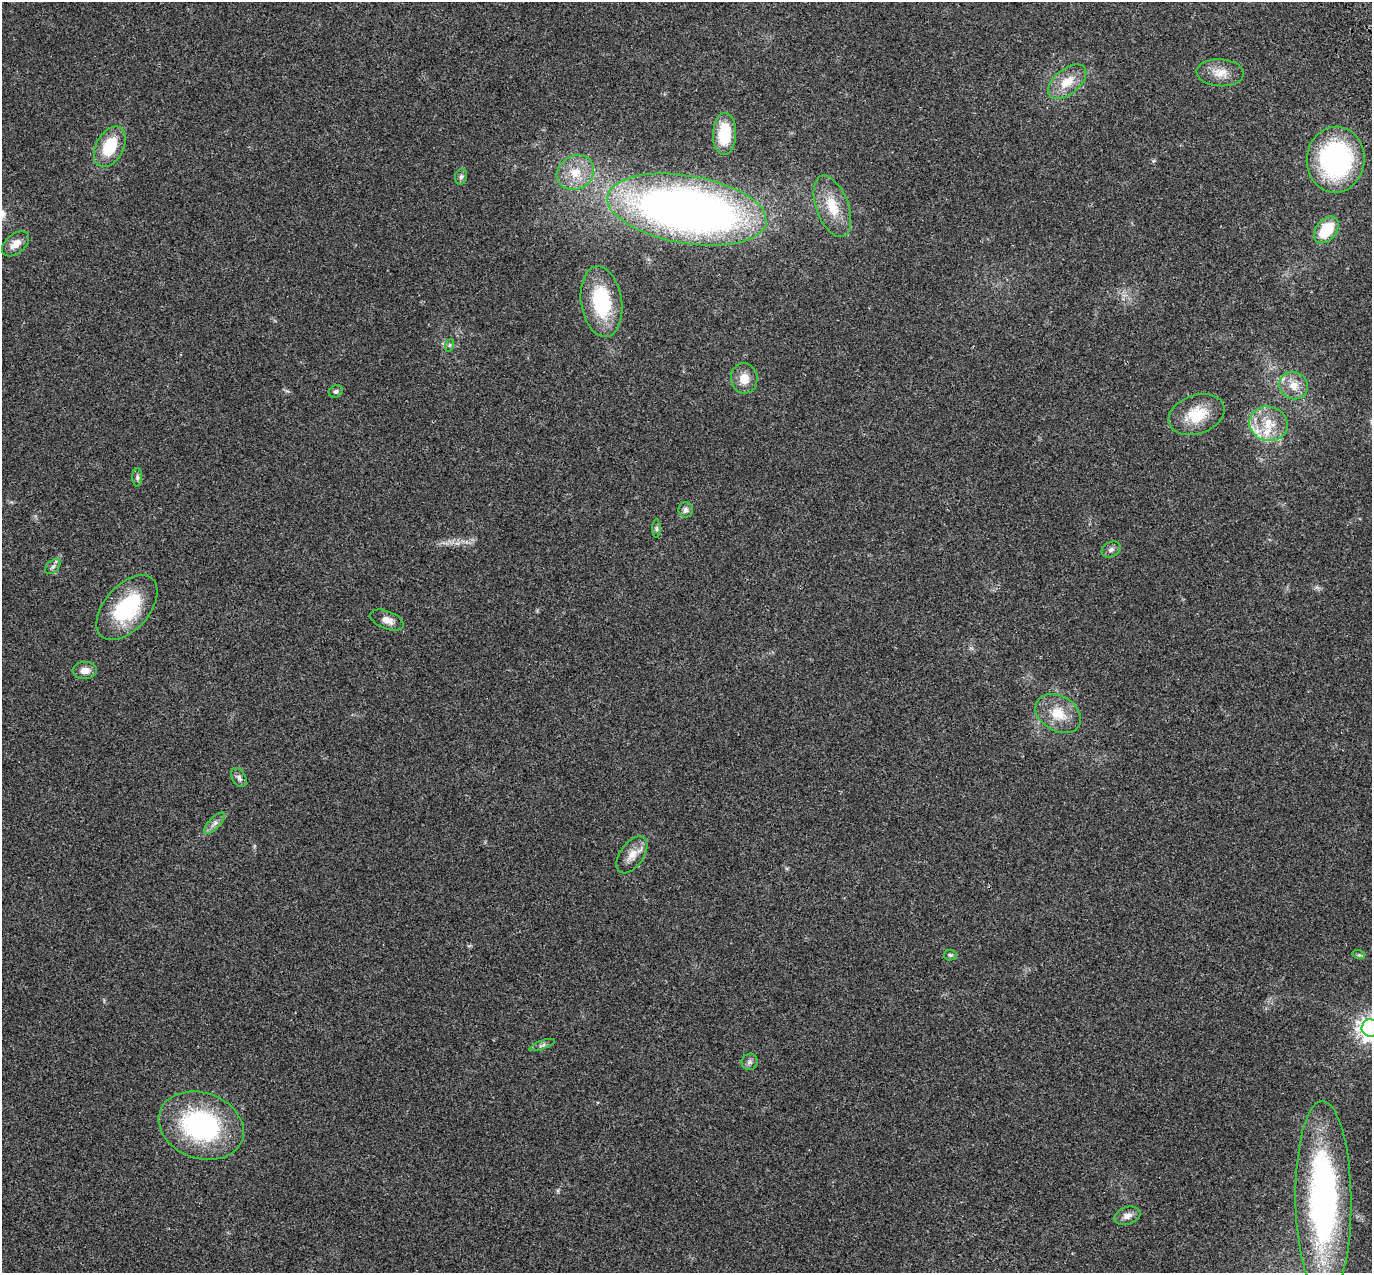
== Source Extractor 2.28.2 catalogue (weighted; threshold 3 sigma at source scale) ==
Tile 10 of 4 x 4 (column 2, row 3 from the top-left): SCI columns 1483-2852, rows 1490-2760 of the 5707 x 5572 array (HDU 1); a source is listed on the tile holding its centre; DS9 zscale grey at full resolution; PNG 1374 x 1275 px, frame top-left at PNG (2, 2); each listed source drawn as its Kron ellipse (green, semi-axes under 4 px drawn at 4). Shown black and unused: <1% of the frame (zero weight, under 3 of 4 exposures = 9% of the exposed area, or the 3 px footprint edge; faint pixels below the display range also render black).
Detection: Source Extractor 2.28.2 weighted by HDU 2 'WHT'; one run over the whole footprint, this tile lists its part. Background 0.0222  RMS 0.003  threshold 0.0135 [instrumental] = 3 sigma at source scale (4.5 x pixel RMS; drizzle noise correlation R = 1.50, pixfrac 1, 0.0396/0.0396 arcsec/px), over >= 5 px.
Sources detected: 39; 1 inside a brighter listed object's ellipse — not listed separately; the other 38 listed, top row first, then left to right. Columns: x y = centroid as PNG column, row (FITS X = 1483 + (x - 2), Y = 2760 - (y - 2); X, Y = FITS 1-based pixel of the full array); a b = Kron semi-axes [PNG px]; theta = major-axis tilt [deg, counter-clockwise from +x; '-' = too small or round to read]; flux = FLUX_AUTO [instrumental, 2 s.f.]
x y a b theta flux
1220 73 23 13 -3 4.4
1067 82 22 12 39 6
725 134 21 11 88 13
110 147 22 13 61 11
1336 160 33 29 85 48
575 172 19 16 32 7
461 177 8 6 74 0.79
832 206 32 16 -70 8.4
687 209 80 34 -9 250
1326 230 15 10 50 10
16 244 16 9 39 2.9
601 302 36 20 -81 21
450 345 6 4 71 0.45
744 378 15 13 -85 3.8
1293 386 15 13 -33 4
336 391 7 6 - 0.68
1196 415 29 19 19 9.3
1269 424 19 17 -18 7.4
137 477 9 5 -89 0.72
686 510 7 7 - 1.1
656 529 9 4 -90 0.61
1111 550 10 7 25 1.1
53 567 9 5 45 0.81
127 608 38 22 48 23
387 620 18 9 -22 2.3
85 670 12 8 2 2.4
1058 714 24 17 -31 7.1
239 778 10 6 -59 1.1
215 823 14 5 46 1.3
632 855 21 12 55 3.7
950 955 6 5 - 0.5
1359 955 6 4 -18 0.45
1370 1028 8 8 - 240
542 1045 14 4 19 0.88
750 1062 8 7 - 1
201 1126 44 33 -20 44
1323 1199 99 28 -89 100
1127 1216 13 8 19 1.9
Overlapping masked pixels (flux is a lower limit): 1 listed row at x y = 1323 1199
Isophote crosses this tile's border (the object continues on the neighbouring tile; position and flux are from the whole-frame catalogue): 1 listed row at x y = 1370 1028